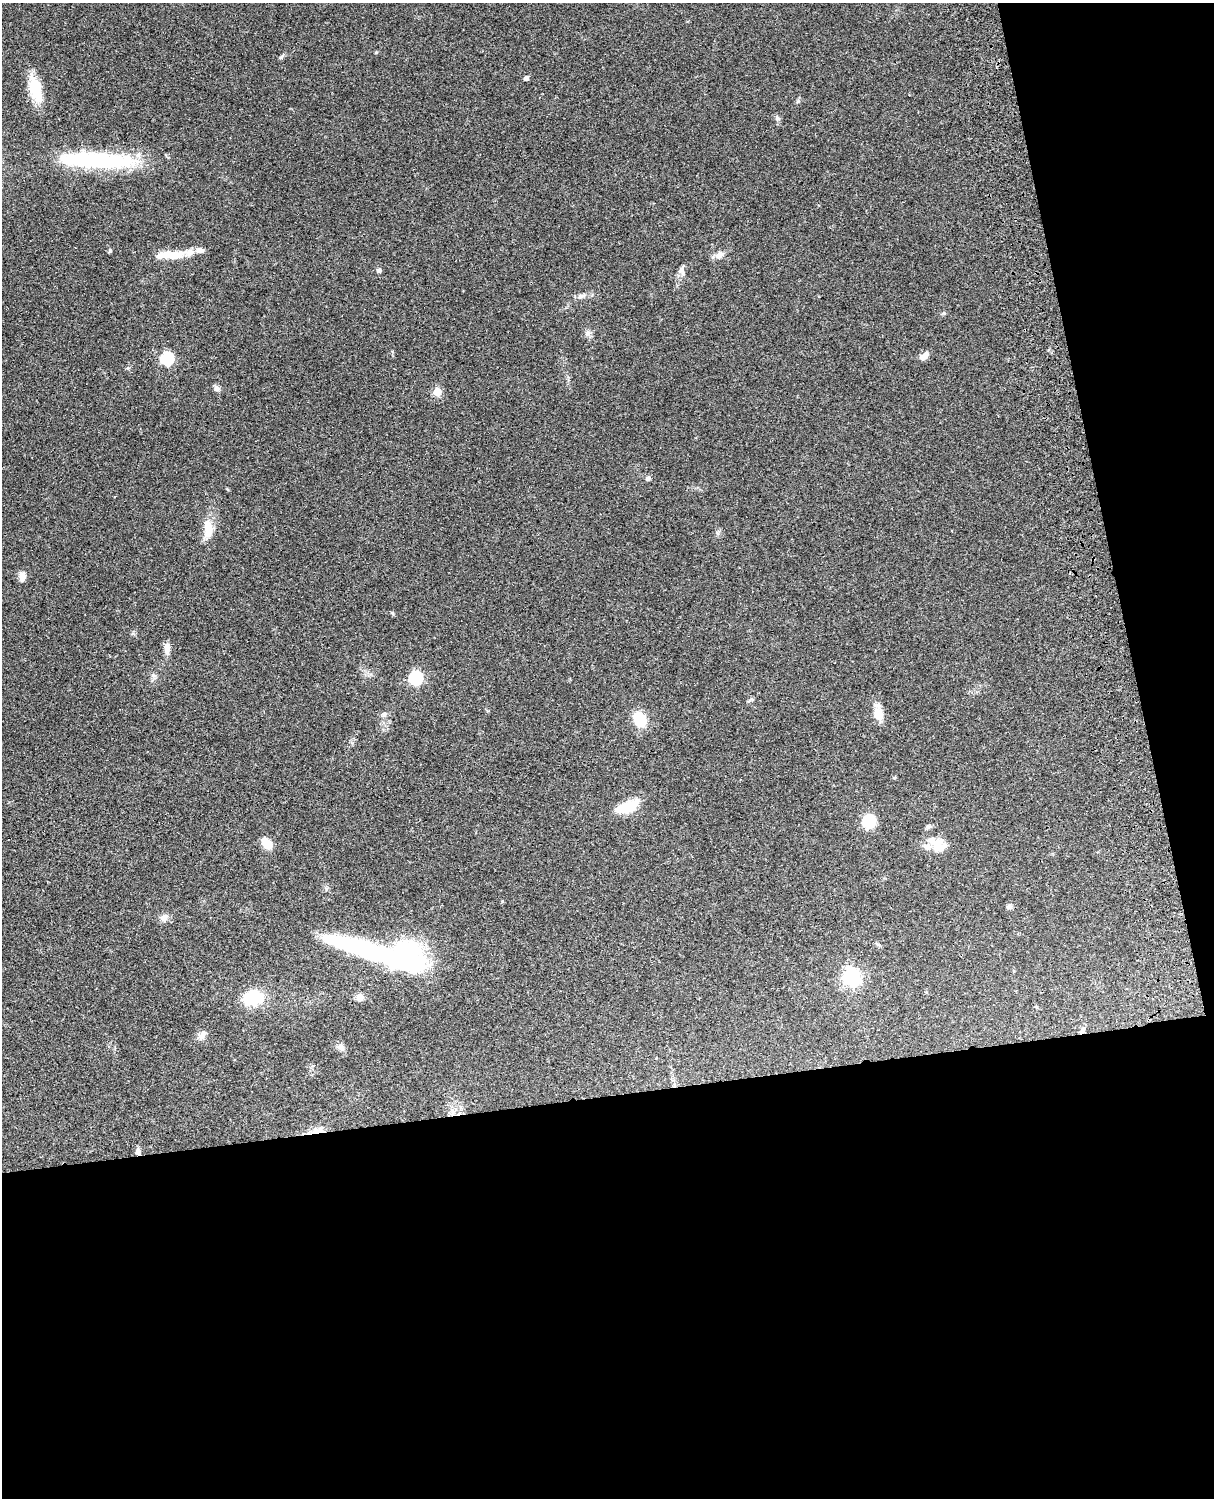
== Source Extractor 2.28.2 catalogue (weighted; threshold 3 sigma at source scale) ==
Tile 12 of 4 x 3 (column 4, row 3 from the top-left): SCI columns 3759-4970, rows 277-1772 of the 5088 x 4926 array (HDU 1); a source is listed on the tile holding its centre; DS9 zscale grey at full resolution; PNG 1216 x 1500 px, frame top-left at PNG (2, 3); no overlay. Shown black and unused: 33% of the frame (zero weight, under 3 of 4 exposures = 6% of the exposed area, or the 3 px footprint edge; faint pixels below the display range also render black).
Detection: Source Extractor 2.28.2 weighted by HDU 2 'WHT'; one run over the whole footprint, this tile lists its part. Background 0.0962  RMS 0.0062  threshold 0.0281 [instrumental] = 3 sigma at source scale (4.5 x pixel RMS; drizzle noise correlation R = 1.50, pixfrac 1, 0.05/0.05 arcsec/px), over >= 5 px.
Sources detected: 49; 1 inside a brighter object's white glare — not listed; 5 inside a brighter listed object's ellipse — not listed separately; the other 43 listed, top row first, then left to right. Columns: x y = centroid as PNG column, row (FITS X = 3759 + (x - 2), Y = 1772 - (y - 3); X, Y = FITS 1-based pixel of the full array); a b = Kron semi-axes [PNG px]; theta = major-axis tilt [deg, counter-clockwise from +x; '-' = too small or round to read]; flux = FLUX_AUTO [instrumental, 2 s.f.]
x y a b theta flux
376 52 5 3 - 0.51
281 57 6 5 - 1
526 78 4 4 - 2.7
36 89 30 14 -76 18
777 118 7 6 - 1.4
97 160 88 16 -2 76
110 251 5 4 - 1
173 255 33 10 2 13
719 255 13 8 35 3.4
681 269 11 6 63 2.5
379 270 6 5 - 1.5
581 296 9 6 26 2.3
944 313 5 5 - 0.76
587 333 8 8 - 2.2
924 356 11 6 34 4.7
167 358 6 6 - 71
217 389 7 6 - 2.1
437 392 5 5 - 20
648 478 6 6 - 1.6
208 528 25 11 -87 10
22 576 12 8 90 3.7
392 613 6 4 -46 0.72
167 649 15 7 -89 4.3
416 678 6 6 - 95
878 714 16 11 -76 7.6
384 715 8 7 - 1.9
639 719 15 12 -61 18
627 807 31 13 19 14
869 821 9 9 - 22
932 840 21 10 -58 5.8
267 844 13 8 -46 8.4
940 848 13 9 14 7.1
1010 906 8 5 -51 1.5
164 918 11 9 47 3.6
365 950 93 16 -19 110
851 977 7 7 - 230
360 997 9 8 - 3.4
253 998 16 12 7 30
1083 1030 9 5 60 2.2
202 1035 14 8 52 3.3
341 1047 10 8 -32 2.6
316 1131 26 5 12 5.7
138 1151 8 6 -83 2.3
Overlapping masked pixels (flux is a lower limit): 3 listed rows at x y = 1083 1030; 316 1131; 138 1151
Unlisted compact peaks at least as high as the median listed source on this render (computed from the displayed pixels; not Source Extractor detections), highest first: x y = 128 368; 153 675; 894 778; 751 699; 502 901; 133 633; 227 489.